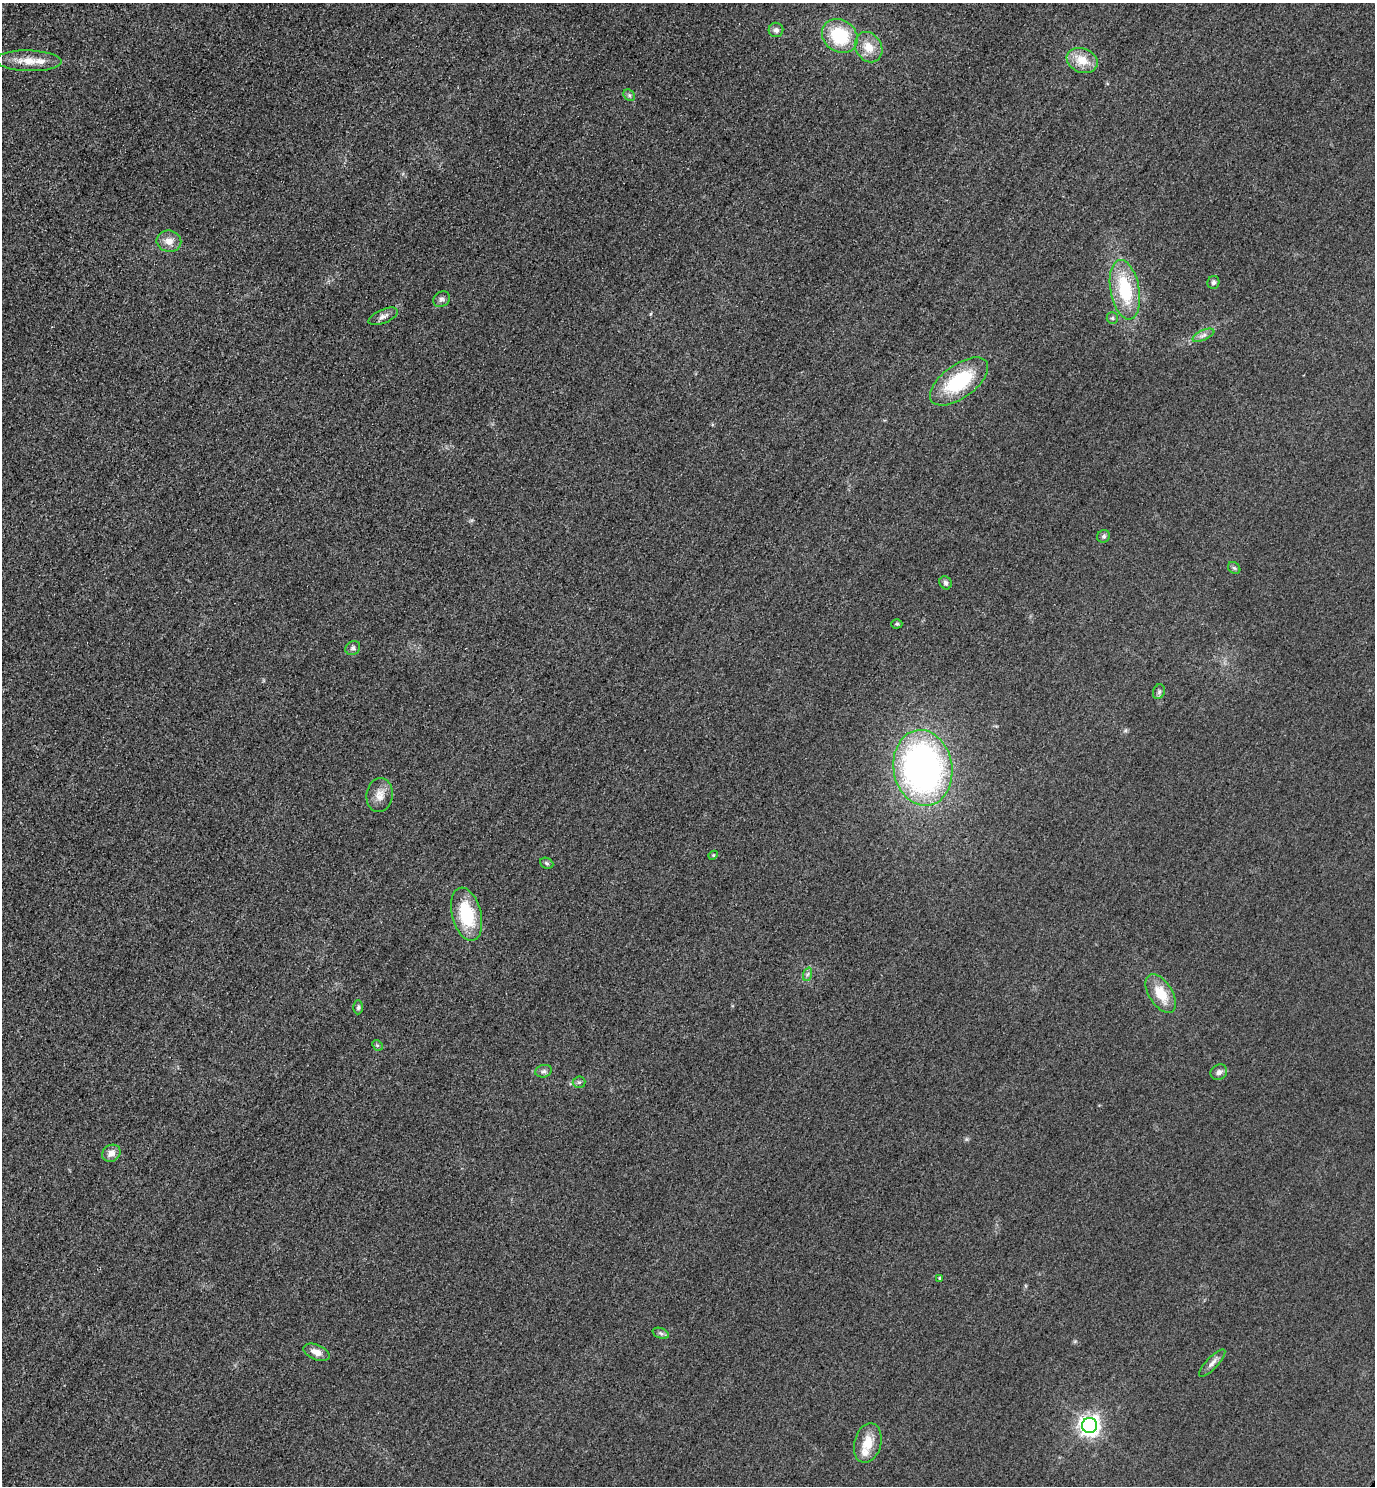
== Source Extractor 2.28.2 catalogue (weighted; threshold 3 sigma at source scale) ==
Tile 11 of 4 x 4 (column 3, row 3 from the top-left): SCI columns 3070-4442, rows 1514-2997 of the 5996 x 5993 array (HDU 1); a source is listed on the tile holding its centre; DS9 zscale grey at full resolution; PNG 1377 x 1488 px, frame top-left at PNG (2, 3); each listed source drawn as its Kron ellipse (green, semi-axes under 4 px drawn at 4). Shown black and unused: <1% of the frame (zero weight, under 3 of 4 exposures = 3% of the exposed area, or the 3 px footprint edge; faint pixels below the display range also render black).
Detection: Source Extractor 2.28.2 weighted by HDU 2 'WHT'; one run over the whole footprint, this tile lists its part. Background 0.0498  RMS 0.017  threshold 0.0754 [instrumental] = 3 sigma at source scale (4.5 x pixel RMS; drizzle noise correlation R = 1.50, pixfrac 1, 0.05/0.05 arcsec/px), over >= 5 px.
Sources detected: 41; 2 inside a brighter listed object's ellipse — not listed separately; the other 39 listed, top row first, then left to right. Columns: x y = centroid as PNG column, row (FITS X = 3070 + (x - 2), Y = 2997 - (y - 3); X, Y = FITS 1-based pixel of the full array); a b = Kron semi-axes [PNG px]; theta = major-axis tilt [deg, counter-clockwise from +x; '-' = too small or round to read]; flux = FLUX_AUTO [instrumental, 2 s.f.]
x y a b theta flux
776 30 7 7 - 6.2
840 36 19 16 -35 92
869 47 16 13 -58 26
1082 60 16 12 -22 31
29 61 33 10 -2 30
629 95 6 5 - 3.2
169 241 12 10 -11 15
1213 282 6 6 - 4.6
1125 290 30 14 -79 95
441 299 9 7 32 5.3
383 316 16 6 23 8.6
1112 318 6 5 - 3.4
1203 335 12 5 24 6.8
959 381 34 16 36 110
1104 536 7 6 - 3.8
1234 568 7 5 -42 3
946 583 7 5 -58 4.4
897 624 5 4 - 2.3
353 648 8 6 34 4.6
1159 692 7 5 70 3.9
923 768 38 29 -81 640
380 795 17 13 82 17
713 855 4 4 - 1.7
547 863 7 5 -23 3.1
467 914 27 14 -76 85
808 974 7 4 70 3.5
1161 994 21 11 -57 40
358 1007 7 5 89 3.3
377 1045 6 4 -43 2.6
544 1071 8 6 14 4.9
1219 1072 9 7 33 6.6
579 1082 6 5 - 3.2
111 1153 10 8 34 12
940 1278 4 4 - 2.8
661 1333 8 5 -20 4.1
316 1352 14 7 -22 13
1212 1363 18 6 47 9.3
1089 1425 7 7 - 970
868 1443 20 13 75 32